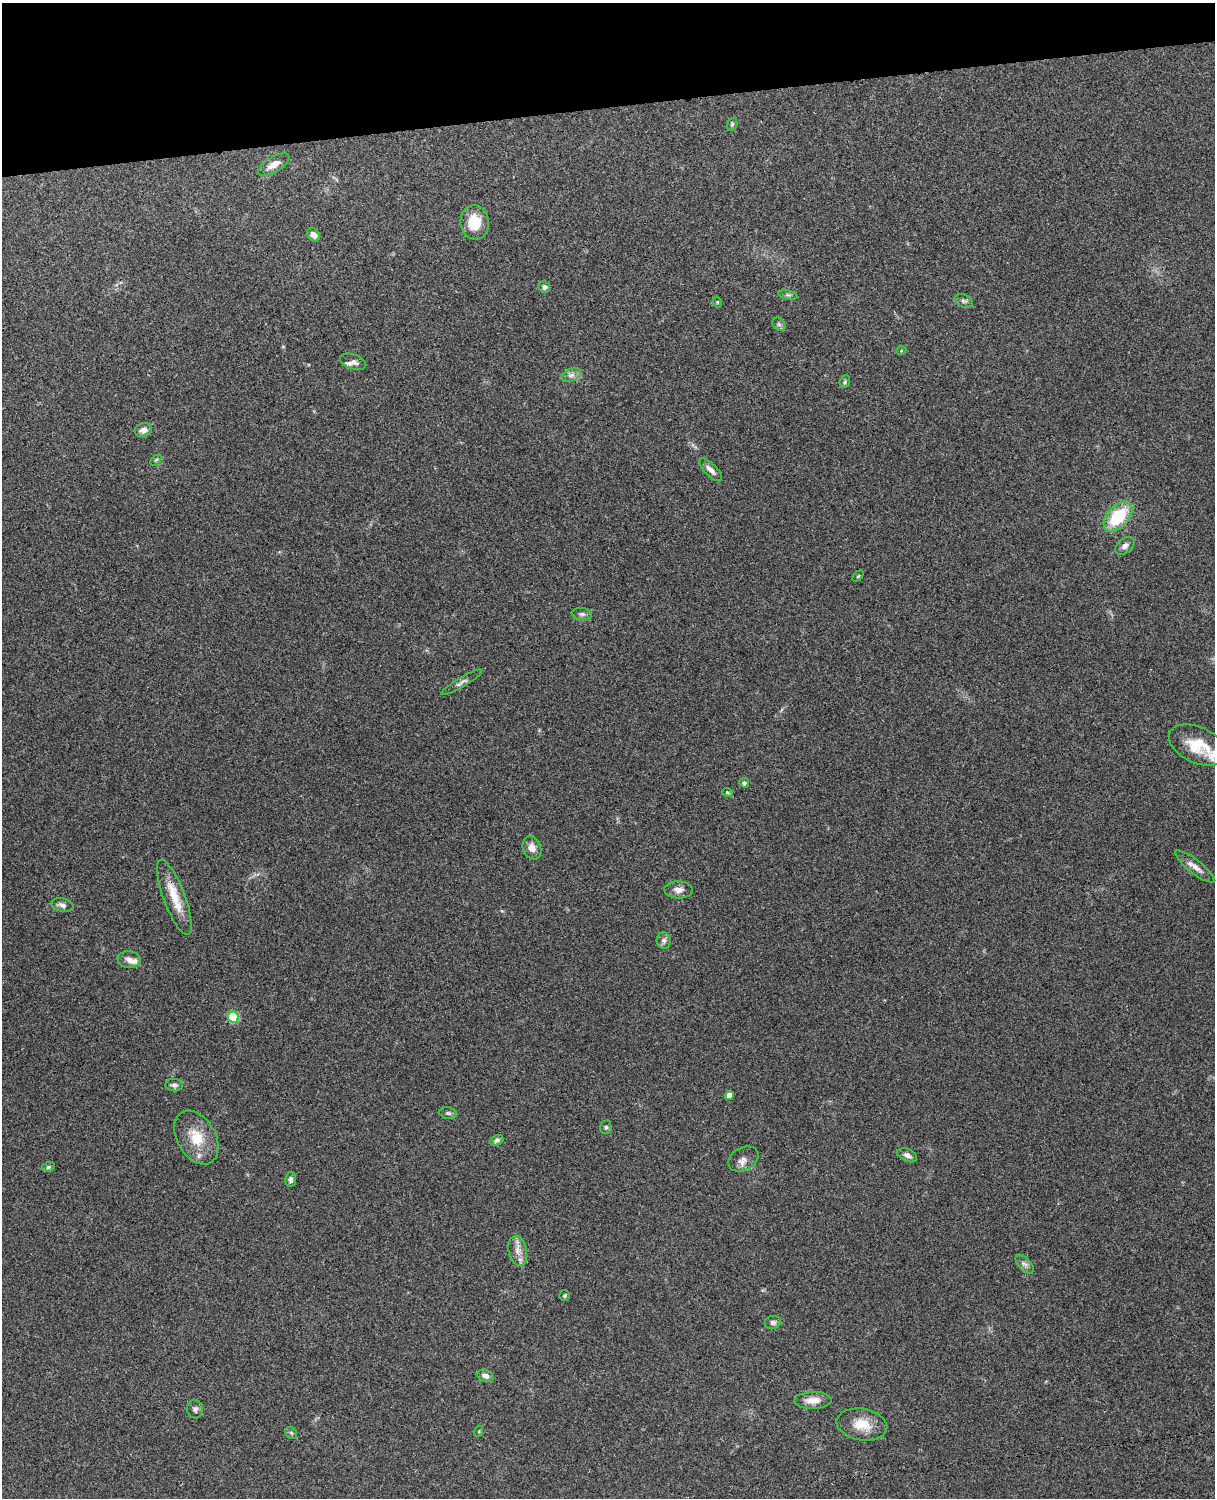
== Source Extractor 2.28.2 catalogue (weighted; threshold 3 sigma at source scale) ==
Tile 3 of 4 x 3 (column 3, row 1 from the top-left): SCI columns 2543-3755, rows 3155-4650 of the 5088 x 4927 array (HDU 1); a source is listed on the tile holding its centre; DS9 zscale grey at full resolution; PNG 1217 x 1500 px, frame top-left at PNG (2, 3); each listed source drawn as its Kron ellipse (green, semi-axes under 4 px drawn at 4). Shown black and unused: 7% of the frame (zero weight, under 3 of 4 exposures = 6% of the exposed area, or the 3 px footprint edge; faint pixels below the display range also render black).
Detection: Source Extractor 2.28.2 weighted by HDU 2 'WHT'; one run over the whole footprint, this tile lists its part. Background 0.211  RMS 0.0082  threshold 0.037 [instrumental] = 3 sigma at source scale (4.5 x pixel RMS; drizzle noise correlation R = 1.50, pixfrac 1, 0.05/0.05 arcsec/px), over >= 5 px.
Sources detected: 55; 3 inside a brighter listed object's ellipse — not listed separately; the other 52 listed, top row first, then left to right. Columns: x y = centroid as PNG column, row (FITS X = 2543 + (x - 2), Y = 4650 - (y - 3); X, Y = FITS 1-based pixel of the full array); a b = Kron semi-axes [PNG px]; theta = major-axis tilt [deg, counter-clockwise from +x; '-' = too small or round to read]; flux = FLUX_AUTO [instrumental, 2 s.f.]
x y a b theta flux
732 124 7 5 68 1.5
274 164 18 7 31 7.7
474 222 17 14 -80 18
314 235 7 6 - 4.3
544 287 6 5 - 2.4
788 295 9 4 -12 1.7
964 301 9 6 -25 2.3
717 302 5 3 - 0.71
779 324 7 6 - 1.8
901 351 5 3 - 0.64
353 362 13 7 -19 3.4
571 375 10 6 26 3.2
845 382 6 5 - 1.4
143 430 9 6 18 4.7
156 460 6 4 44 1.1
711 470 15 6 -45 4.4
1118 516 18 10 47 39
1125 546 11 7 40 3.4
858 576 6 4 45 0.91
582 614 10 6 -7 2.4
461 682 23 4 31 3.3
1198 745 30 18 -25 28
744 783 5 4 - 2
728 792 5 4 - 1.1
532 848 12 9 -68 6.4
1195 866 24 6 -38 6
679 890 14 8 -2 5
174 897 40 11 -69 19
62 905 11 6 -11 3.8
664 941 8 7 - 2.8
129 959 11 8 -6 4.2
233 1017 5 5 - 39
174 1085 9 6 -5 2.4
729 1095 4 4 - 6.6
448 1113 9 5 -10 1.9
606 1127 7 5 -89 1.6
196 1138 29 19 -60 22
497 1140 7 5 28 2.1
907 1155 10 6 -24 3.5
743 1159 16 11 28 5.8
48 1167 6 5 - 1.3
291 1179 7 5 83 2.5
518 1251 15 9 -78 6.8
1025 1264 11 6 -47 2.9
565 1295 5 5 - 1.1
773 1322 8 6 10 2.6
485 1376 8 6 -23 3.6
813 1400 19 8 1 8.2
195 1409 9 8 - 2.8
862 1424 25 15 -10 16
479 1431 5 3 - 0.75
291 1433 6 5 - 1.3